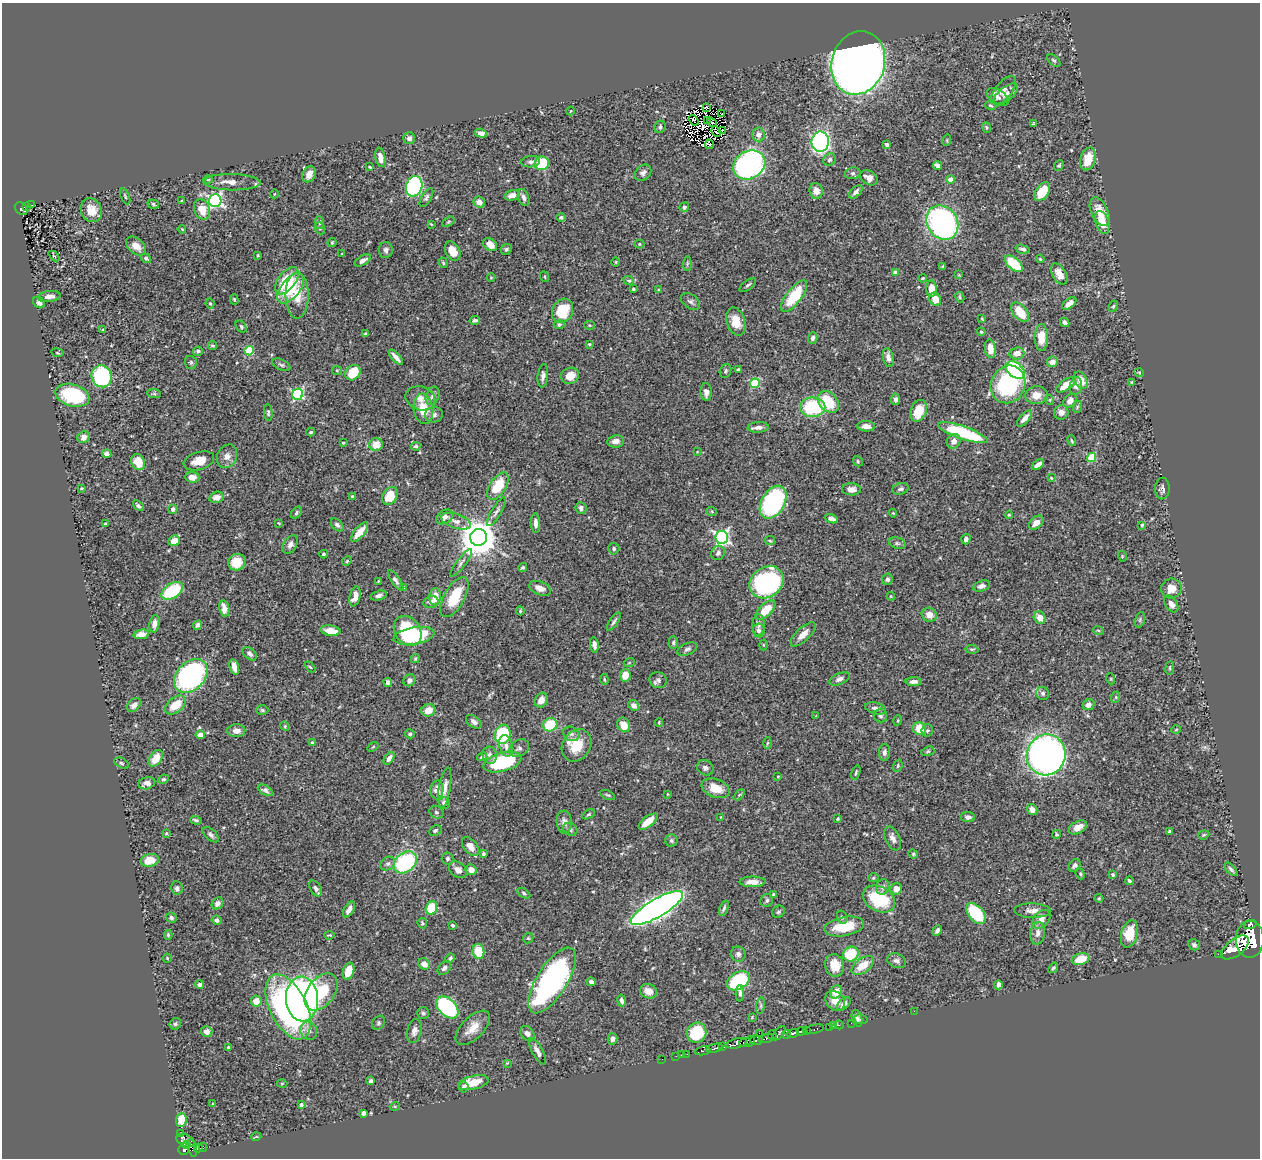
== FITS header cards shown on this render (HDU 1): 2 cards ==
NAXIS1  =                 1258
NAXIS2  =                 1156

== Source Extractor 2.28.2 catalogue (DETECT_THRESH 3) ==
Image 1258 x 1156 px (HDU 1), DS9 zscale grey, 1 PNG px = 1 image px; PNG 1262 x 1160 px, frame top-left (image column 1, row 1156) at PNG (2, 3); each listed source drawn as its Kron ellipse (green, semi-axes under 4 px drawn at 4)
Background 0.456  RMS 0.02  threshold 0.0608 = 3 sigma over >= 5 px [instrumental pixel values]
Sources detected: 513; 4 with non-positive FLUX_AUTO (blend fragments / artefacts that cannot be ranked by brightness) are neither listed nor drawn; of the other 509, the 500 brightest by FLUX_AUTO listed and drawn (9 fainter detections omitted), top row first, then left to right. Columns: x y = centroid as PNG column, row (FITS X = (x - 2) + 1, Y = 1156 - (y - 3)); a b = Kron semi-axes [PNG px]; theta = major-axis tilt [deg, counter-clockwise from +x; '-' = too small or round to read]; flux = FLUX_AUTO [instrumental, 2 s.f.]
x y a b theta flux
1054 60 8 5 -43 2.5
858 63 32 26 72 2000
1004 90 17 8 50 8.1
1006 94 14 7 38 6.2
998 97 12 7 -34 5.9
990 105 6 3 -9 1.8
706 107 3 2 - 2.7
571 111 4 3 - 0.94
722 114 3 2 - 0.99
694 120 6 2 -55 1.4
707 120 3 2 - 2.4
712 122 5 2 - 1.5
1034 124 3 3 - 2
660 127 6 5 - 3
986 127 5 4 - 1.9
722 130 3 2 - 1.1
716 131 5 2 - 1.1
481 133 6 4 -17 5.4
758 134 7 6 - 6.4
409 138 6 6 - 5.3
947 140 6 3 73 1.3
820 142 10 8 -88 350
709 144 5 2 - 5.8
887 144 4 3 - 2.7
380 157 10 5 -78 8.5
830 159 7 5 49 3.5
1088 159 12 7 72 26
531 162 9 5 7 4.5
542 163 7 7 - 57
749 165 17 14 28 370
938 166 5 4 - 4.8
1059 166 6 4 47 1.8
370 167 3 3 - 1.6
643 173 9 7 44 4.9
853 173 8 6 13 3.2
309 174 8 6 64 9.4
869 178 9 6 -34 8.3
208 179 5 3 - 1.4
950 179 4 4 - 12
232 182 28 8 -1 14
414 186 10 8 72 200
816 191 8 6 -85 10
1042 191 10 6 56 34
856 192 8 4 46 5
274 194 4 3 - 0.92
512 195 8 5 14 11
125 196 8 3 -67 1.7
524 197 9 5 -71 4.5
426 198 10 5 58 3.3
182 201 4 3 - 1.7
215 201 6 6 - 330
479 202 6 5 - 9.8
153 204 6 4 -20 2.6
32 205 3 2 - 6.1
27 206 4 2 - 22
684 207 5 4 - 2.1
21 209 7 5 -45 68
202 209 11 7 -69 20
91 210 12 10 -61 17
1100 212 15 8 -65 21
561 217 4 4 - 2.5
448 222 6 4 32 1.8
1102 222 12 6 -73 24
319 223 6 4 -88 2.4
942 223 18 15 -56 340
431 224 3 2 - 1.1
320 228 6 5 - 2
182 229 4 3 - 1.1
332 243 5 3 - 1.6
490 244 7 5 -39 12
639 244 5 4 - 1.5
136 246 11 7 -40 12
506 249 6 5 - 2.8
1023 249 7 4 -15 4.1
386 250 8 7 - 4.4
453 251 10 7 -62 18
342 254 3 2 - 1.2
258 255 3 3 - 1.2
54 256 6 4 -42 1.5
146 258 5 4 - 3.2
1040 259 4 3 - 1.3
363 260 9 4 31 6.1
616 262 5 3 - 1.2
443 263 5 4 - 1.9
687 264 7 4 89 2.1
1014 264 10 6 -40 49
943 266 4 3 - 1.5
895 273 4 4 - 9.5
1059 274 11 6 -60 15
959 275 4 3 - 1.3
545 277 5 3 - 1.3
491 278 4 3 - 1
923 278 4 3 - 1.7
629 280 5 4 - 2
287 281 16 8 52 63
748 285 10 4 38 2.8
291 288 18 9 50 36
931 288 8 5 -89 17
633 289 3 3 - 2.1
658 290 4 3 - 1.5
297 295 23 11 -90 30
49 296 11 5 7 8.2
794 296 19 7 53 59
960 297 5 4 - 1.6
234 299 5 4 - 1.7
935 299 7 5 -55 17
690 301 10 7 -33 4.2
39 303 6 5 - 3.8
210 303 5 3 - 1.9
1069 303 8 4 37 8.1
1113 306 6 4 66 1.9
562 311 12 10 64 44
1020 312 11 7 -49 28
982 319 4 3 - 1.1
475 320 5 3 - 2.9
736 321 14 9 -73 20
1065 322 5 4 - 4.7
559 325 5 4 - 2.7
589 325 5 4 - 1.6
241 327 7 4 -50 2.5
103 330 3 3 - 1.7
981 332 4 4 - 1.9
365 333 4 3 - 1.6
1041 337 13 6 90 22
813 338 6 4 70 3.3
589 344 4 3 - 1.4
213 346 4 4 - 2.2
990 349 9 5 -82 16
198 351 5 4 - 3.3
249 351 4 4 - 70
57 353 6 3 -9 1.4
1017 353 7 6 - 13
396 357 9 3 -48 6.8
888 358 9 5 -78 6.9
191 362 6 6 - 2.6
1052 362 6 5 - 8.1
281 365 10 5 -24 2.9
738 369 4 3 - 1.7
1015 370 11 7 -41 160
337 371 5 4 - 1.6
725 371 7 5 64 2.7
1139 372 5 3 - 1.3
353 373 8 7 - 45
102 376 11 10 - 160
543 376 12 5 84 5
570 376 9 8 - 15
1081 380 9 6 -63 18
1132 382 3 3 - 1.1
755 383 5 4 - 82
1008 384 19 17 63 150
1066 385 11 5 34 22
1076 386 9 6 78 5.1
706 392 9 5 -86 6.5
154 394 7 4 -2 2.5
298 394 5 5 - 160
72 395 17 11 -16 100
1036 395 11 9 5 14
433 396 9 6 69 4.9
420 398 15 11 -21 13
895 399 6 4 85 4
1050 400 5 3 - 1.1
1070 401 8 5 54 8.3
828 402 12 9 -47 46
813 407 13 10 0 81
1077 407 6 3 72 1.7
423 409 15 10 -83 28
918 411 11 8 70 26
1061 412 7 7 - 6.5
268 413 8 4 -86 2.3
434 415 9 7 11 5.4
1024 418 10 4 48 7.9
866 426 9 5 -4 8.3
758 427 10 5 4 6.3
311 432 4 3 - 1.6
963 433 26 6 -19 110
84 437 6 5 - 7.9
616 441 8 6 8 7.2
954 441 7 6 - 8.6
1072 441 5 3 - 1.9
343 443 3 2 - 1.4
376 445 7 6 - 20
416 446 5 4 - 2.7
697 452 3 2 - 0.91
107 454 4 4 - 6.7
227 456 12 9 63 9.1
1092 457 5 4 - 66
199 461 16 9 17 17
858 461 5 4 - 2
138 462 8 6 -63 23
1038 465 7 4 35 7.6
192 477 7 5 -5 9.4
1051 478 4 3 - 1.2
498 486 15 8 56 43
82 488 3 3 - 1.2
851 489 9 6 -2 7.2
901 489 8 5 17 3.6
1162 489 11 7 86 5.1
352 496 4 3 - 1.5
390 496 9 7 55 31
216 497 7 5 16 7.5
773 502 18 11 59 200
138 506 6 3 -41 2.7
581 508 6 5 - 4.7
173 509 4 4 - 4.3
496 512 16 5 59 5
712 512 5 3 - 1.4
297 513 7 4 53 2.5
893 513 4 3 - 1.2
1009 515 4 4 - 1.5
445 517 9 6 30 9.3
831 519 7 4 -22 6.4
456 521 15 7 -18 9.1
279 523 4 3 - 1.1
535 523 10 5 -88 6.9
1036 523 8 6 41 12
105 524 4 3 - 1.7
337 525 7 5 -47 3.4
1142 525 4 3 - 1.6
360 532 12 5 50 18
479 537 8 8 - 3700
722 537 6 6 - 330
966 539 5 4 - 4.9
174 541 6 5 - 16
770 541 5 4 - 1.5
897 543 8 5 -18 3.6
290 544 10 6 58 5.6
614 549 6 5 - 3
718 553 7 6 - 3.9
324 554 4 3 - 1.7
1122 556 5 3 - 1.3
347 561 5 4 - 1.8
237 562 9 8 - 27
461 563 17 4 53 4.8
523 567 4 3 - 2.2
887 579 6 5 - 3.7
396 580 12 4 -55 5
378 581 3 2 - 1.1
767 582 18 15 37 230
981 586 9 5 17 5.1
403 587 3 3 - 1.1
540 588 11 6 -22 11
1171 588 10 9 - 15
172 591 12 7 33 79
379 595 8 4 14 4.2
355 596 10 5 75 10
891 596 4 3 - 1.3
435 597 8 6 84 17
454 597 22 10 61 51
431 602 7 5 14 6.8
1171 604 9 6 -55 7.4
224 609 8 5 -81 12
765 610 12 6 44 29
520 611 4 4 - 1.4
929 615 8 7 - 13
1040 618 6 5 - 15
1140 620 8 4 72 2.4
614 622 10 4 55 3.3
154 624 9 5 81 8.5
198 625 5 4 - 4.1
759 625 11 6 89 4.5
759 630 7 6 - 4.3
1098 630 5 3 - 1.4
330 631 10 5 -7 17
408 631 16 12 -55 72
141 634 8 4 10 11
803 634 16 6 44 14
414 636 21 8 10 120
673 642 6 4 89 2.2
594 645 8 4 -82 5.5
763 645 5 3 - 1.4
687 649 10 5 23 4.1
972 649 6 3 -6 1.7
250 654 8 5 -41 4.3
415 658 5 3 - 1.8
629 663 5 3 - 1.4
234 667 8 4 -76 10
310 667 6 3 -44 1.5
1170 668 7 3 83 1.6
625 675 6 5 - 18
191 676 19 14 45 270
604 679 5 4 - 1.9
839 679 11 5 24 5.4
1111 679 5 3 - 1.4
409 680 6 5 - 5
658 680 9 8 - 4.5
388 682 4 4 - 5.7
914 682 8 4 0 6.4
1043 693 7 6 - 3.6
1116 697 6 3 72 1.3
541 700 8 6 59 10
134 705 8 5 48 7.6
175 705 12 7 40 26
634 705 5 5 - 7.1
1088 705 6 5 - 6.5
875 708 11 5 -15 5.5
262 710 6 5 - 2.1
428 710 7 6 - 16
816 716 3 3 - 0.93
880 716 7 7 - 3.5
898 720 5 3 - 1.3
474 722 9 5 -37 5.2
659 722 4 3 - 1.2
550 725 7 6 - 39
624 725 7 6 - 18
285 726 5 4 - 1.6
919 729 7 6 - 27
927 730 6 5 - 2.4
1176 730 5 3 - 1.1
236 731 9 6 0 8.5
410 734 5 4 - 2.2
503 734 9 7 82 92
571 734 8 7 - 5
200 735 4 4 - 17
312 743 4 4 - 1.9
767 743 5 3 - 1.5
577 745 17 14 57 32
506 746 11 6 -75 8.5
373 747 6 3 37 1.4
519 748 10 8 30 5.5
928 751 6 4 18 1.9
884 752 8 5 87 4.7
490 755 8 7 - 5
1046 755 20 19 - 730
482 757 5 4 - 3.1
156 758 9 6 58 20
389 758 7 4 54 7.6
502 762 19 9 16 120
121 763 7 5 -28 2.1
898 766 6 4 70 2.1
705 768 8 7 - 4.3
856 773 7 3 72 1.8
778 776 3 3 - 1
164 779 5 4 - 2.4
147 783 8 6 16 7.2
445 787 20 5 80 11
715 788 14 9 -20 21
265 790 8 4 -30 4.4
437 790 9 6 85 11
668 794 4 4 - 1.1
608 795 8 3 -25 2
739 795 6 4 44 1.9
444 803 6 5 - 5.7
1032 810 6 5 - 8.7
436 812 7 6 - 3.1
589 814 7 4 31 1.8
721 817 3 3 - 0.98
968 817 7 5 -6 5.3
837 819 3 3 - 1.8
196 820 6 4 -20 2.6
564 822 11 7 -85 8.1
648 822 11 5 38 17
1078 827 10 6 28 9.7
570 829 7 6 - 3.4
435 831 6 5 - 2.5
1169 832 3 3 - 2.4
166 833 3 3 - 1.3
1057 834 4 4 - 1.5
211 835 10 5 -42 3.9
1204 835 6 4 21 1.8
893 838 13 7 -66 7.2
671 841 6 6 - 3
470 847 11 6 -51 10
483 854 4 4 - 2.8
913 854 5 4 - 1.6
447 859 6 6 - 2.7
150 860 9 6 11 25
405 862 13 9 41 130
388 864 8 6 34 4
1074 865 7 5 53 3.3
1231 869 8 3 -47 3.1
458 870 10 7 -38 8.8
471 870 6 5 - 11
1080 874 6 4 -70 1.8
1113 875 4 3 - 2.7
873 878 5 4 - 1.9
1129 881 4 3 - 2.2
752 882 13 5 1 11
883 887 8 6 73 4.4
177 888 7 5 -79 4.2
316 888 8 5 -58 4.7
896 889 6 5 - 10
524 893 7 4 -33 2.4
774 895 4 3 - 3.1
1099 898 4 4 - 1.5
879 899 17 12 -30 77
767 900 7 6 - 3.3
218 903 6 5 - 5.6
431 908 7 5 72 39
657 908 30 9 30 1100
724 908 8 4 68 2.7
349 909 8 5 60 6.8
1032 911 18 7 -2 10
778 912 6 5 - 2.7
976 913 12 7 -49 71
842 917 7 5 -73 2.3
171 918 6 5 - 3.2
1041 919 11 7 49 9.8
217 920 5 4 - 4
422 923 5 4 - 1.8
1250 924 6 3 17 27000
453 925 3 3 - 2.1
844 927 20 9 10 44
937 930 5 4 - 4.4
1038 933 11 7 82 7.1
1129 934 14 8 74 33
168 935 5 4 - 2
329 935 5 3 - 1.5
528 938 5 4 - 1.9
1250 939 18 14 89 5400
1194 945 6 5 - 3.1
1235 947 16 8 38 2200
478 951 7 6 - 35
738 954 8 7 - 4.3
851 954 8 7 - 64
1218 954 2 2 - 17
167 958 4 4 - 1.5
450 958 5 4 - 3
1081 959 9 5 15 26
896 961 10 7 -22 5.5
424 964 6 5 - 8.8
835 965 11 9 -75 24
863 965 13 7 36 24
444 968 8 5 47 4.6
1053 968 6 4 52 2.5
348 971 9 5 70 27
552 980 37 15 58 340
738 981 12 8 30 120
591 982 4 4 - 4.2
200 984 4 4 - 4.1
998 985 4 3 - 5.6
648 991 8 7 - 11
321 992 21 13 52 65
836 992 7 5 59 17
740 993 8 4 88 3.7
302 999 22 16 -86 560
256 1001 5 5 - 14
622 1001 6 4 -78 4.3
835 1001 11 8 -48 15
844 1004 8 5 42 6.2
761 1006 8 4 82 2.7
288 1007 35 18 -64 300
447 1007 13 8 -45 180
914 1011 2 2 - 37
423 1013 6 6 - 2.7
752 1017 3 3 - 1.3
857 1018 9 5 -74 3.9
861 1019 7 5 -8 2.6
379 1023 7 6 - 2.8
851 1023 2 2 - 5.9
175 1024 6 5 - 2.8
839 1025 4 3 - 6.7
833 1026 4 3 - 7.2
829 1027 2 2 - 4.6
473 1028 21 11 45 20
814 1029 10 3 11 53
806 1030 3 3 - 110
309 1031 9 8 - 7.9
414 1031 12 7 77 6.9
801 1031 5 4 - 410
207 1032 5 5 - 7.2
697 1033 10 9 - 68
759 1033 2 2 - 48
779 1033 8 4 50 180
793 1033 6 4 15 380
527 1034 8 6 -54 6.3
772 1035 5 4 - 220
787 1035 4 4 - 130
766 1038 8 3 16 230
613 1039 5 5 - 4.6
756 1040 6 5 - 230
750 1041 5 4 - 110
745 1042 6 3 21 95
737 1043 10 5 14 1100
228 1047 3 3 - 1.7
723 1047 4 3 - 260
715 1048 9 3 14 550
537 1051 15 5 -62 7
703 1051 8 3 11 88
687 1054 2 2 - 11
681 1055 2 2 - 3.6
676 1056 2 2 - 5.9
662 1059 2 2 - 3.5
507 1063 4 4 - 1.1
371 1081 4 3 - 3.5
282 1083 5 3 - 1.2
473 1083 16 6 13 24
463 1087 5 5 - 3
213 1104 3 3 - 1.3
301 1105 3 3 - 4.3
395 1106 5 3 - 1.3
363 1113 4 4 - 6.7
181 1120 7 5 85 25
180 1133 3 2 - 9.2
256 1137 5 3 - 1.3
185 1141 9 6 -25 270
186 1145 4 3 - 130
203 1147 4 2 - 8.7
192 1148 9 3 -74 41
198 1148 4 3 - 62
184 1149 6 5 - 250
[9 fainter detections neither listed nor drawn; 4 non-positive-flux detections neither listed nor drawn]